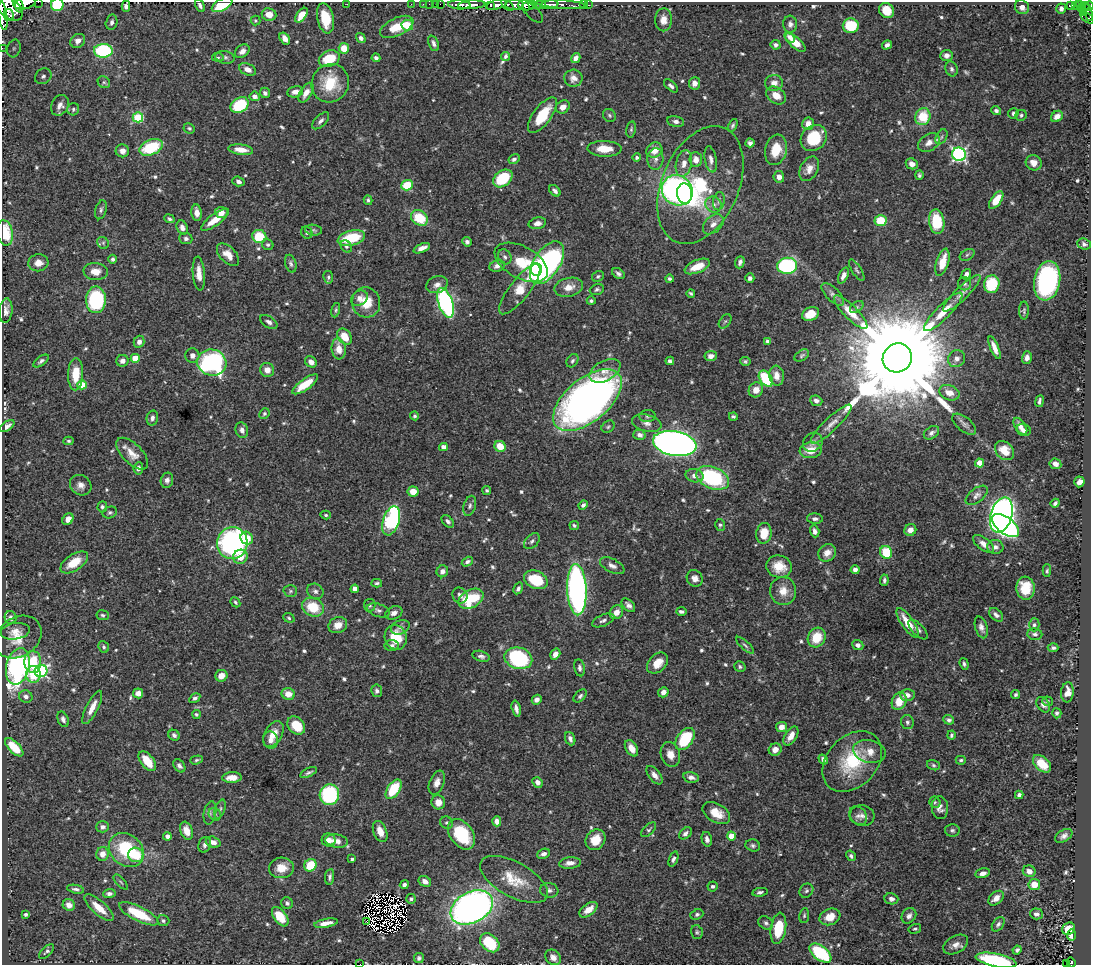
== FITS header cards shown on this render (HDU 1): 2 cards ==
NAXIS1  =                 1089
NAXIS2  =                  963

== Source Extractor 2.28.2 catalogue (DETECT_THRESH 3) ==
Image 1089 x 963 px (HDU 1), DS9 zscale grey, 1 PNG px = 1 image px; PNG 1093 x 967 px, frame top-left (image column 1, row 963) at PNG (2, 2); each listed source drawn as its Kron ellipse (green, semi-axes under 4 px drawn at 4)
Background 0.464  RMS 0.014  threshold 0.0427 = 3 sigma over >= 5 px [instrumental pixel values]
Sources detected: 668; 7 with non-positive FLUX_AUTO (blend fragments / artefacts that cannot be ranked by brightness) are neither listed nor drawn; of the other 661, the 500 brightest by FLUX_AUTO listed and drawn (161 fainter detections omitted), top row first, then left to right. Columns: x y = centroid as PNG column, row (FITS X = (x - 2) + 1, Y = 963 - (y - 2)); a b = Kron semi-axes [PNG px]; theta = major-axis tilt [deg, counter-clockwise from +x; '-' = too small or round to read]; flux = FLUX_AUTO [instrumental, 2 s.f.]
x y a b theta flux
38 2 2 2 - 26
25 3 11 5 15 800
18 4 9 4 -69 610
347 4 2 2 - 15
411 4 2 2 - 5
423 4 2 2 - 8.2
429 4 2 2 - 12
435 4 3 2 - 16
440 4 2 2 - 11
540 4 5 3 - 300
561 4 24 3 -4 360
57 5 6 6 - 24
200 5 7 3 -62 2.7
222 5 11 5 27 38
459 5 11 4 -3 980
472 5 14 4 4 1100
490 5 4 3 - 130
496 5 10 4 16 430
507 5 7 4 -42 350
515 5 9 5 0 430
526 5 8 5 -6 1100
533 5 4 3 - 180
549 5 9 4 9 860
583 5 2 2 - 7.7
589 5 3 2 - 14
1075 5 4 3 - 96
1080 5 3 2 - 52
126 6 5 4 - 3.8
1070 6 4 3 - 64
1084 6 5 2 - 37
1089 6 4 3 - 170
8 7 17 9 -40 1800
1022 7 7 6 - 4.8
1081 8 3 3 - 33
1061 9 5 5 - 3.3
886 10 8 7 - 16
533 12 13 6 -43 6.8
1088 12 9 3 -71 130
1083 13 3 3 - 25
269 14 7 6 - 11
8 15 6 5 - 260
301 15 8 4 54 15
3 16 15 4 -82 660
325 18 15 8 -78 26
1087 18 7 3 -36 120
256 20 5 5 - 1.6
663 20 11 8 -90 8.1
112 22 8 6 77 3.2
790 24 8 7 - 3.6
407 25 6 5 - 28
851 26 8 7 - 45
397 27 18 9 25 21
790 37 6 4 -47 4.1
285 38 6 4 -55 5.9
361 38 5 4 - 3.5
78 41 8 6 35 5
433 43 8 5 -67 3.3
795 43 12 5 -42 16
776 45 5 5 - 2.7
887 45 5 4 - 3.4
2 48 2 2 - 6.4
14 48 9 6 75 3.6
344 48 5 5 - 16
103 51 9 7 1 99
242 51 8 6 40 5.8
946 55 6 5 - 4.1
218 57 6 4 -6 1.6
225 57 10 6 -13 3.1
505 57 4 3 - 2
376 58 4 4 - 2.9
576 58 5 4 - 4.2
329 59 11 8 21 31
248 69 9 5 -25 6.7
952 69 8 6 -67 2.8
43 76 9 7 41 4.3
573 78 9 8 - 5.6
104 82 6 5 - 2
330 83 20 18 58 33
694 83 6 5 - 6.6
774 83 9 8 - 6.4
671 86 8 4 -43 2.9
295 92 8 5 12 5.8
265 93 5 5 - 2.8
306 93 11 5 59 7.8
776 95 11 8 -36 9.8
255 96 5 5 - 6
60 105 11 8 63 5.8
240 105 9 7 33 49
563 107 7 6 - 6.8
73 109 6 6 - 2.2
996 111 5 4 - 2.5
1013 113 5 5 - 2.3
542 115 21 9 53 31
609 115 7 6 - 1.8
1021 115 6 5 - 1.9
1057 116 6 5 - 7.1
138 117 5 5 - 59
923 117 8 7 - 32
321 121 10 5 45 3.6
676 121 8 5 -11 3.6
808 124 6 5 - 7.9
733 125 7 4 63 2
189 128 6 5 - 1.7
631 129 8 4 79 1.8
941 137 8 5 61 2.6
814 138 14 12 46 42
750 143 4 4 - 3.1
929 143 12 8 35 7.1
151 147 12 7 22 50
604 149 17 8 -1 14
241 150 12 5 -7 9.5
654 150 8 7 - 12
776 150 15 10 76 21
122 151 7 6 - 6.2
959 154 7 6 - 210
637 157 4 4 - 2.2
514 159 6 4 32 2.9
655 159 11 8 86 5.3
711 159 13 6 -80 4.8
696 160 7 6 - 7.2
684 163 13 8 77 8.2
1034 163 8 7 - 6.9
912 164 6 5 - 6.6
809 169 13 8 62 8.2
919 175 5 4 - 1.8
779 177 6 5 - 5.7
503 178 11 7 38 43
238 181 6 4 -20 3.7
407 185 6 5 - 28
700 185 62 38 66 110
677 190 16 14 -40 260
555 191 6 4 -46 3.2
685 193 10 7 -82 91
368 200 5 4 - 2
996 200 10 5 55 18
719 201 9 6 80 2.9
713 205 8 7 - 5.1
101 210 10 5 73 2.6
221 212 6 5 - 6.9
197 213 8 5 -83 6.4
419 218 9 7 -34 32
169 219 5 4 - 2.1
215 220 17 5 36 16
880 221 6 5 - 27
937 222 12 7 -81 44
537 223 9 5 12 4.6
713 224 12 8 43 6.5
182 227 7 5 -65 5.2
314 230 8 5 -7 2.1
307 232 6 5 - 2.8
5 233 13 8 -79 33
259 237 7 6 - 33
351 238 14 7 15 38
186 239 6 5 - 2.9
467 242 5 4 - 2.8
103 243 6 5 - 1.8
1084 244 7 5 -24 2.6
268 245 6 5 - 1.8
346 246 6 5 - 2
422 248 9 4 24 6.2
228 255 14 8 -47 9.5
967 255 8 5 31 2.2
505 257 8 6 -59 2.9
113 259 4 4 - 2.6
521 262 29 16 -29 34
740 262 6 4 71 3.6
942 262 14 6 74 18
38 263 10 8 7 9
547 263 24 13 57 250
291 264 9 5 -74 2.6
497 266 8 5 17 4.4
697 266 13 6 23 17
787 266 10 8 7 130
536 269 6 5 - 360
857 270 12 4 -58 2.1
96 272 12 8 -5 11
199 274 17 6 -85 9.5
618 274 7 5 -36 3.1
966 274 5 4 - 4.4
598 276 6 5 - 1.9
843 276 8 4 66 4.5
328 277 6 5 - 1.9
750 278 5 4 - 3.1
669 279 4 4 - 2.3
1047 281 20 13 80 190
965 284 6 6 - 2.4
992 284 9 8 - 41
437 285 11 8 20 5.7
569 287 14 9 13 11
520 289 31 10 52 21
597 289 7 5 20 2
691 293 4 3 - 1.7
962 293 25 6 44 9
833 294 14 6 -45 4.1
360 298 9 7 36 5.1
96 300 13 10 89 94
591 301 4 4 - 1.9
366 302 15 14 - 21
446 303 15 7 -71 220
857 307 7 5 38 1.9
336 310 7 4 77 1.6
6 311 12 6 84 5.3
1024 311 9 5 89 1.9
851 312 22 7 -45 15
943 312 26 7 45 17
811 314 9 6 22 15
725 321 8 5 52 1.8
269 322 9 5 -32 3.4
345 337 9 6 -54 17
767 341 4 3 - 2.4
139 342 6 5 - 4.8
995 348 12 4 -68 7.4
339 349 10 7 -84 12
802 355 8 5 34 1.8
192 356 7 7 - 5
711 356 6 5 - 5.7
135 358 4 4 - 24
897 358 15 14 - 40000
1027 358 6 4 75 3.7
957 359 9 8 - 5.1
41 361 9 4 36 2.7
122 361 6 6 - 5.1
572 361 7 5 57 2.1
670 361 4 4 - 2.4
745 361 5 4 - 1.7
311 362 6 5 - 5.8
212 363 14 13 - 170
267 370 7 7 - 7.8
605 371 17 10 29 10
76 374 16 7 88 22
777 376 10 7 -85 8.5
766 379 9 6 -52 62
305 384 15 5 36 20
82 385 4 4 - 20
756 390 8 7 - 8.7
949 393 10 7 -20 9.8
587 400 41 21 39 640
816 401 6 5 - 3.2
1039 401 6 3 80 2.8
264 414 5 5 - 2
415 416 4 4 - 1.7
648 416 8 6 5 2.6
733 416 4 3 - 1.9
152 418 7 5 76 3.5
647 423 15 8 -13 6.1
831 424 27 7 44 8.9
964 424 14 7 -39 4.2
7 426 8 4 34 4.4
1020 426 9 5 -56 5.5
608 427 7 5 39 1.7
242 430 8 6 -70 4.6
1024 430 7 6 - 4.4
931 433 8 6 36 3.6
639 435 6 5 - 4.2
69 441 5 4 - 1.6
813 442 10 9 - 4.4
675 443 22 12 -10 780
500 446 6 5 - 17
443 447 4 4 - 7.2
811 450 11 8 7 14
1005 451 11 8 -43 16
132 454 20 10 -45 11
980 463 4 4 - 19
1055 464 6 5 - 5.9
138 468 6 4 82 3.6
694 476 9 6 -12 5.7
713 478 17 10 -23 110
167 480 8 6 72 3.4
1079 482 5 5 - 6.1
81 485 11 9 -36 6.2
487 490 4 4 - 1.8
413 491 6 5 - 11
977 495 13 7 38 4.3
1055 503 5 3 - 2.5
583 505 5 4 - 2.8
470 506 10 6 73 3.1
102 507 5 5 - 2
110 512 7 5 19 2.1
326 515 5 4 - 1.6
1001 515 18 10 73 730
68 519 6 5 - 6.8
815 519 8 5 -3 3.6
391 521 15 8 71 160
448 521 7 5 -46 2.9
574 525 5 4 - 1.7
720 525 6 5 - 2
1005 526 16 8 -36 200
910 530 6 5 - 6.5
815 531 6 4 -71 4.2
764 533 10 7 82 19
247 538 7 6 - 15
532 541 9 6 46 3.1
232 543 16 15 - 240
984 544 12 6 -38 6.4
995 547 8 7 - 3.7
886 552 6 6 - 33
827 553 9 8 - 6.9
240 557 7 7 - 13
74 562 16 8 33 20
467 562 6 4 31 3
612 566 13 6 -28 4.5
779 566 13 11 -15 17
855 570 4 4 - 4.2
442 571 6 5 - 4.8
1047 571 6 4 87 1.6
695 578 8 7 - 5.4
536 580 12 8 -23 39
884 580 6 4 84 2.5
377 583 5 4 - 1.9
518 588 6 4 60 2.7
1026 588 11 9 -84 22
355 589 4 4 - 9.4
577 590 25 9 -87 350
290 591 7 5 2 2
315 591 8 7 - 3.3
783 591 14 13 - 12
460 595 8 7 - 3.8
471 599 13 9 29 52
235 602 5 4 - 1.7
370 605 6 5 - 2.1
628 605 8 5 -47 3.9
313 607 11 9 -22 27
378 610 12 6 -17 3.6
616 612 7 6 - 7
681 612 5 3 - 2.6
394 613 9 6 24 4.7
103 615 6 5 - 1.8
996 615 8 5 -42 3.4
11 618 6 6 - 3.9
289 618 6 4 -20 1.7
603 620 12 5 22 3.4
908 623 17 6 -56 17
338 625 9 8 - 9.7
1034 625 6 5 - 2.2
400 627 10 7 23 3.5
981 627 11 6 -73 4.6
918 629 12 6 -46 3.6
15 631 15 8 9 7.9
1035 634 7 6 - 2.9
18 637 25 19 33 22
396 637 13 10 -70 27
817 637 10 8 63 22
745 645 11 4 -42 2.2
858 645 6 5 - 3.4
392 646 7 5 5 2.3
104 647 6 5 - 1.9
1053 648 5 4 - 2.3
555 654 6 4 58 6.4
481 656 9 5 -14 3
518 658 14 10 -15 100
33 662 11 8 -86 31
657 663 12 8 45 15
964 664 6 4 -72 2
18 666 19 11 76 270
740 667 6 5 - 2
580 668 8 5 -79 3
41 671 6 6 - 140
33 674 8 7 - 25
221 676 6 5 - 9.7
377 691 6 5 - 2.7
663 692 5 5 - 5.6
1067 692 10 6 84 8.5
138 693 5 5 - 6.8
288 694 7 6 - 11
907 695 7 6 - 5.1
1016 695 4 4 - 1.9
26 696 7 6 - 3.9
580 696 8 5 46 2.3
195 698 6 4 33 2.4
537 700 5 4 - 4.6
899 701 9 7 65 16
1048 701 5 4 - 1.7
1043 705 8 6 -55 3.6
92 707 18 6 63 10
516 709 8 4 -76 4.2
1057 713 5 4 - 2
196 714 4 4 - 1.8
63 719 8 5 -68 3.3
949 720 5 4 - 2.5
907 722 7 6 - 2.5
296 725 10 7 -48 22
782 727 5 5 - 6.3
273 734 14 8 58 13
174 735 6 5 - 2.6
951 735 4 3 - 1.9
791 736 10 6 58 8.3
570 739 7 5 -69 3.9
685 739 12 7 55 50
270 740 9 7 -75 5
14 747 12 5 -45 22
631 748 9 5 -60 9.2
775 750 6 6 - 7
869 751 16 11 -12 12
670 754 13 9 -73 9.4
196 760 6 4 18 1.7
823 760 5 3 - 3
961 760 5 4 - 1.7
147 761 11 6 -52 16
852 761 34 25 47 58
1042 764 11 6 -43 18
933 765 7 5 -17 1.8
179 766 7 5 -54 3.2
309 772 9 4 25 2.3
654 775 11 6 -52 5.5
691 777 8 5 -12 4.9
232 778 10 5 3 10
537 782 5 5 - 5
437 783 12 7 69 6.2
394 789 11 6 56 39
329 795 10 9 - 83
1019 795 4 4 - 3.1
438 802 7 6 - 8.4
935 802 6 5 - 1.7
940 808 11 8 -84 5.5
220 809 10 5 71 2.2
210 813 12 6 79 3.5
716 813 15 9 -30 15
215 814 7 6 - 2.4
858 816 10 8 -51 4.5
862 816 12 10 -14 6
497 821 5 4 - 5.6
447 823 6 6 - 2
103 827 6 5 - 3.8
649 830 9 5 44 1.8
952 830 7 6 - 2.3
186 831 9 6 -68 9.7
380 831 11 6 -68 9.9
685 833 7 5 42 3.1
461 834 17 11 -54 50
167 836 4 4 - 3.6
731 836 4 4 - 16
1064 836 9 6 30 4.1
707 839 7 5 -77 3.3
329 840 7 6 - 5.8
595 840 11 9 55 16
337 841 11 6 -10 8.4
213 842 7 5 -17 5.9
205 845 8 6 71 3.7
753 845 7 6 - 2.3
126 850 19 15 -41 58
103 854 7 6 - 8.1
543 854 7 5 20 3.5
136 855 7 7 - 28
851 856 6 4 -58 2.5
352 859 4 3 - 2.7
673 859 8 4 69 2.7
570 863 11 5 5 6.5
310 865 6 6 - 29
281 868 12 10 4 14
1029 871 6 5 - 6.2
983 873 7 4 12 5.4
330 877 8 4 81 2.7
514 879 37 17 -29 30
425 881 6 5 - 5.3
121 882 9 3 -48 1.7
1034 884 6 5 - 13
404 885 4 4 - 2.8
713 886 5 5 - 2.2
76 889 8 3 -11 2.6
549 890 9 7 -8 3.8
806 891 7 6 - 2.4
760 892 7 4 9 2.4
109 893 6 4 2 3.4
996 898 9 6 40 7.8
411 899 5 5 - 1.7
891 899 7 5 -8 3.7
287 903 6 5 - 2.8
69 905 6 5 - 7.1
472 907 22 15 27 520
99 908 18 6 -42 17
588 910 10 6 37 11
26 914 4 3 - 2
139 914 21 7 -26 36
697 914 6 5 - 1.9
1036 914 6 5 - 3.2
804 915 7 5 83 1.8
909 916 8 6 51 4.2
280 917 11 6 -54 21
830 917 11 8 21 13
163 921 6 5 - 2.3
366 921 4 3 - 2.3
326 923 12 4 10 7.2
766 923 8 6 -34 2.7
998 924 8 5 55 2.8
778 928 15 7 81 34
915 929 6 4 15 1.9
1069 929 7 6 - 22
697 932 7 5 -75 1.9
1071 935 6 4 -90 6.8
490 943 11 8 -42 45
956 945 13 8 29 6.8
1017 950 5 4 - 2.1
47 951 9 4 43 2.4
820 953 13 7 -37 74
553 957 8 7 - 5.4
419 958 5 5 - 2.2
996 960 21 6 -11 90
1071 962 5 4 - 52
1067 963 3 2 - 28
360 964 2 2 - 37
At the frame edge (FLAGS 8, measured only in part): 16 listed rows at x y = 38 2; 25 3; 18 4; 57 5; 222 5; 126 6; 1089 6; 8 7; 3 16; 2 48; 5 233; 553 957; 996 960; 1071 962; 1067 963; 360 964
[161 fainter detections neither listed nor drawn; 7 non-positive-flux detections neither listed nor drawn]